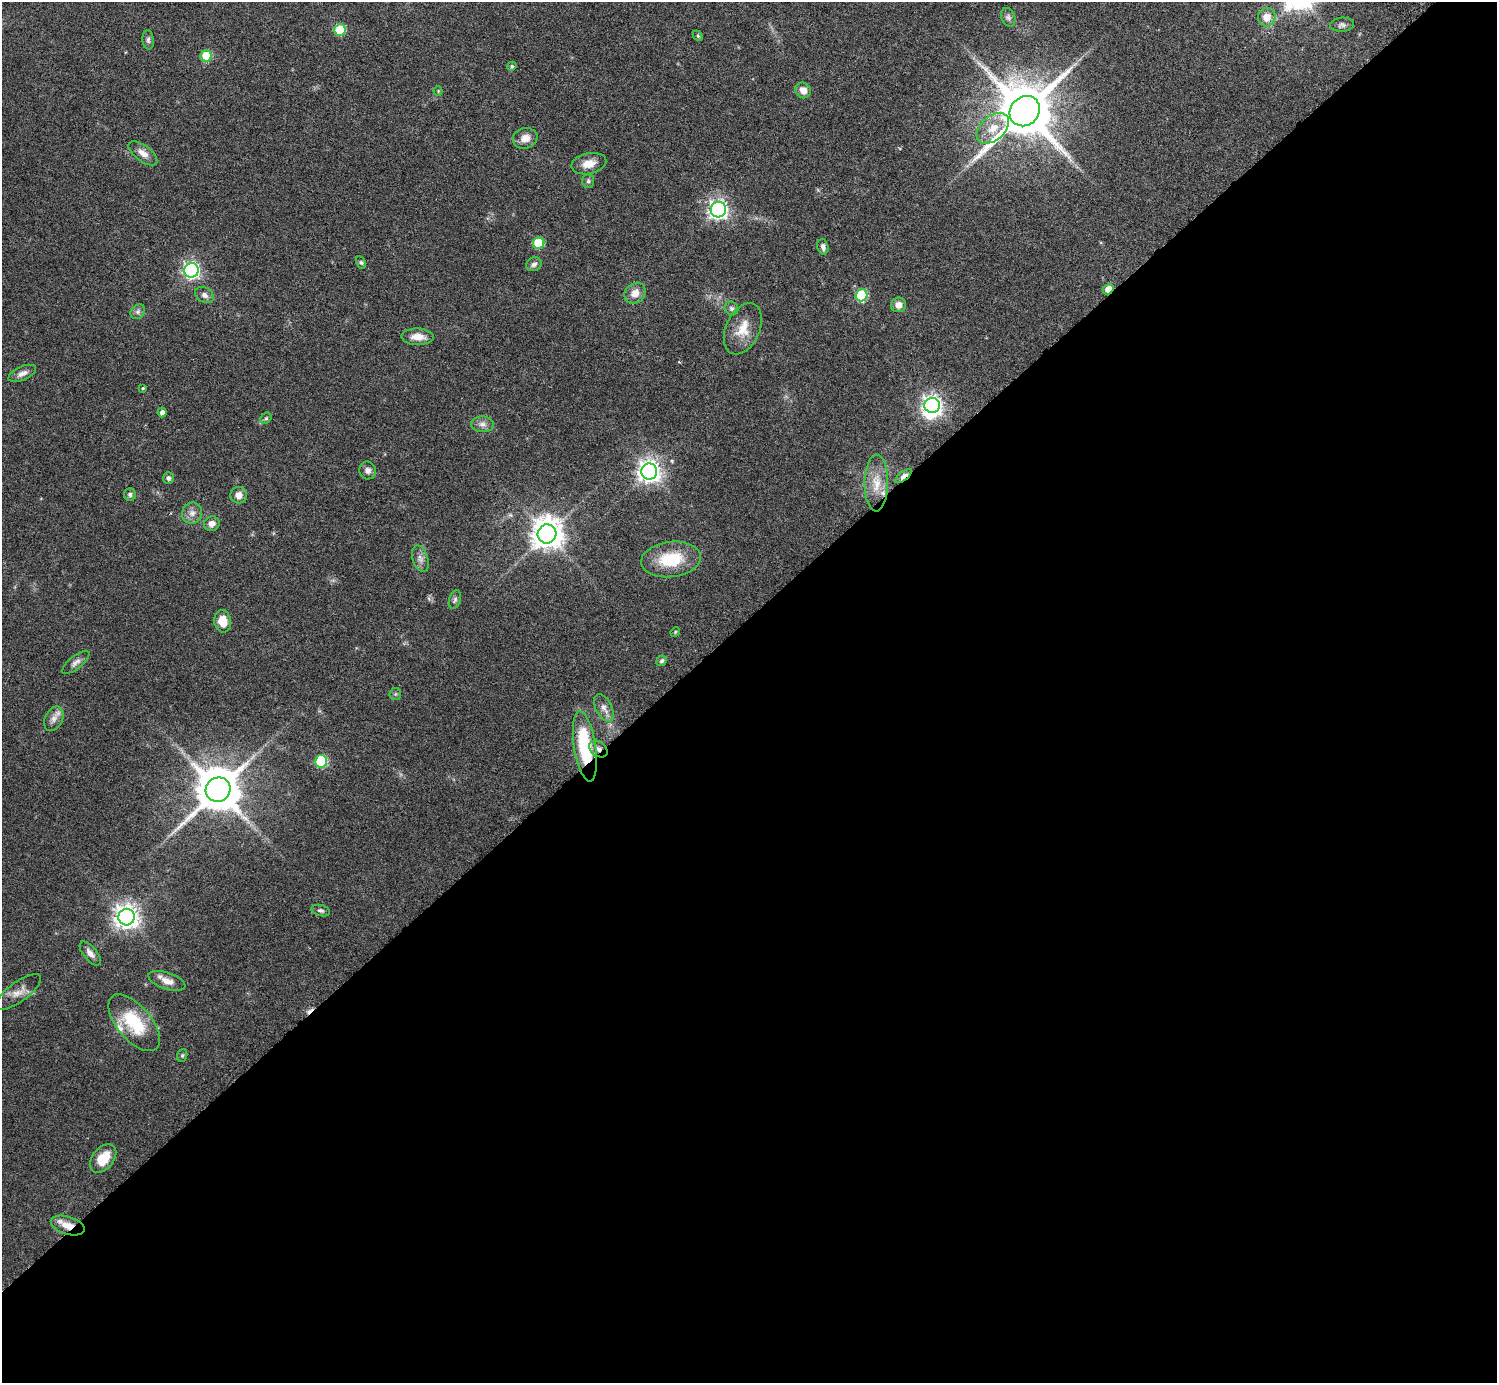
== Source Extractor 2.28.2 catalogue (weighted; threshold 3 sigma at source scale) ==
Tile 15 of 4 x 4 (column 3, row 4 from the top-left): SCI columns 3036-4530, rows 199-1579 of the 6029 x 6026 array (HDU 1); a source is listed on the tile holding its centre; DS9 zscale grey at full resolution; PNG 1499 x 1385 px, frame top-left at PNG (2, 2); each listed source drawn as its Kron ellipse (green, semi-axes under 4 px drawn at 4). Shown black and unused: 55% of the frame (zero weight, under 3 of 6 exposures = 3% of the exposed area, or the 3 px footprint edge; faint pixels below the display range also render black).
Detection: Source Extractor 2.28.2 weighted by HDU 2 'WHT'; one run over the whole footprint, this tile lists its part. Background 0.0569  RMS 0.0044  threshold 0.0178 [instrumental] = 3 sigma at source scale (4.09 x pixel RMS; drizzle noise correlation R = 1.36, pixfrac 0.8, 0.05/0.05 arcsec/px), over >= 5 px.
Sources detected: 74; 1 inside a brighter object's white glare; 1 cosmic-ray / hot-pixel residue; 1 long thin detection or spike segment (spike, bleed or trail) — neither listed nor drawn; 1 inside a brighter listed object's ellipse — not listed separately; the other 70 listed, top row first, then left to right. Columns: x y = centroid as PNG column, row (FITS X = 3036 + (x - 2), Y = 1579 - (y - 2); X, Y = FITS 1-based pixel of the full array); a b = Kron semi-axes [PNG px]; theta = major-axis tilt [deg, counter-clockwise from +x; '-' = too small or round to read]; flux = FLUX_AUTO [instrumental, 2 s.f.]
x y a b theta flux
1008 17 9 7 -70 1.3
1267 17 9 8 - 4.7
1342 25 12 7 3 1.4
340 30 6 5 - 18
698 36 6 4 -46 0.5
148 40 9 6 -84 1.1
206 56 5 5 - 15
512 66 5 4 - 0.6
803 90 8 7 - 3.2
438 91 4 4 - 0.39
1025 111 16 14 45 3000
993 128 19 12 41 6.9
525 138 12 10 15 3.6
143 153 17 8 -37 3
589 164 18 10 12 4.5
588 181 7 6 - 0.88
718 210 8 7 - 180
539 243 6 5 - 16
823 247 8 5 -75 1.5
361 262 7 4 -62 0.69
534 264 8 6 32 1.4
191 270 7 7 - 130
1108 289 5 5 - 5.2
635 293 11 9 42 4
204 295 10 7 -31 1.8
861 295 6 5 - 26
898 305 7 7 - 2.7
731 308 7 6 - 1.1
138 312 8 6 47 1.2
743 329 27 17 65 8.1
417 337 16 8 -1 4.2
22 373 15 6 24 2.2
143 388 4 4 - 0.49
932 405 7 7 - 200
162 412 5 4 - 1.7
266 418 6 5 - 0.7
482 424 11 8 -3 2.1
368 470 9 8 - 1.8
649 471 8 8 - 300
903 476 10 4 38 6
169 478 6 5 - 0.9
876 483 28 12 89 7.6
130 495 6 6 - 1.1
239 495 8 8 - 2.5
192 513 10 10 - 2.6
212 524 8 7 - 2.3
547 534 9 9 - 650
420 559 13 7 -73 2.3
671 559 30 17 7 17
455 600 10 5 72 1
223 621 11 8 -82 6.4
675 632 5 4 - 0.42
662 661 5 5 - 1
76 662 16 6 39 2
395 694 6 5 - 0.66
604 708 14 8 -64 2.7
54 719 13 8 62 2.6
585 746 35 11 -81 29
598 749 10 7 -38 2.2
321 761 6 6 - 28
218 790 13 12 - 1800
321 910 10 5 -15 1
127 917 8 8 - 360
90 953 14 6 -50 2.3
167 981 19 8 -19 3.7
18 992 27 9 36 4.2
134 1023 34 17 -50 20
182 1055 6 5 - 0.6
103 1158 16 10 49 8.4
68 1225 17 9 -17 5
Overlapping masked pixels (flux is a lower limit): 5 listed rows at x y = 1108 289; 903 476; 585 746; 598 749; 68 1225